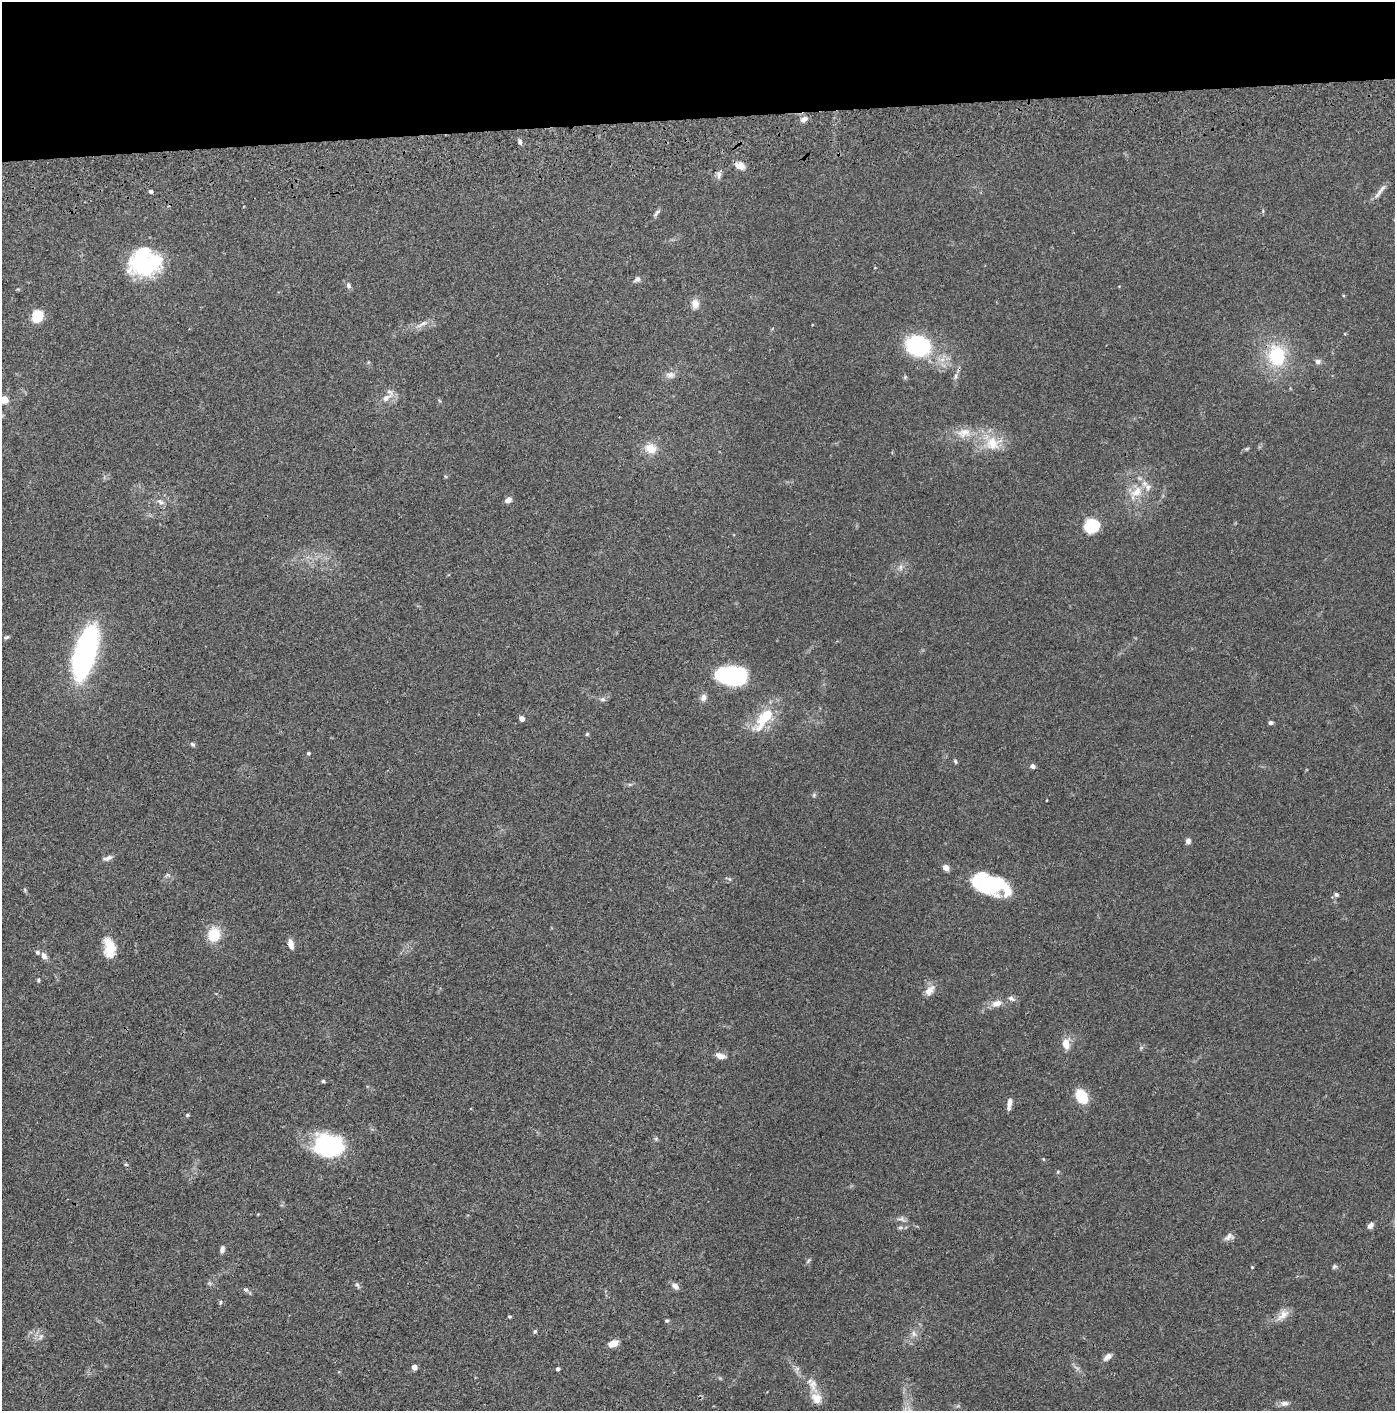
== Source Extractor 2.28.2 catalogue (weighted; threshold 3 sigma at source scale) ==
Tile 2 of 3 x 3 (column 2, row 1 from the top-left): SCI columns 1443-2835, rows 2934-4342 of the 4276 x 4457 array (HDU 1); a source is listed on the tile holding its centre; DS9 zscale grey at full resolution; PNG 1397 x 1413 px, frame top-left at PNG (2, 2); no overlay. Shown black and unused: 8% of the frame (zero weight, under 3 of 4 exposures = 6% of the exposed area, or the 3 px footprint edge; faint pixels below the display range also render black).
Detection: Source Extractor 2.28.2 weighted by HDU 2 'WHT'; one run over the whole footprint, this tile lists its part. Background 0.0841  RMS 0.0061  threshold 0.0273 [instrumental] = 3 sigma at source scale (4.5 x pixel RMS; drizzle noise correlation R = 1.50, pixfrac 1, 0.05/0.05 arcsec/px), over >= 5 px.
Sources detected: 101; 3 inside a brighter object's white glare — not listed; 5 inside a brighter listed object's ellipse — not listed separately; the other 93 listed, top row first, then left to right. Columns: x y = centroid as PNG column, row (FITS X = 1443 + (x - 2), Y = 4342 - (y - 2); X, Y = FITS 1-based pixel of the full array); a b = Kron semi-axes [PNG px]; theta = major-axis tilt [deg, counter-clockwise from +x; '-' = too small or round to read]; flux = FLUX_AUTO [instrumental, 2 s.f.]
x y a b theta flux
804 119 10 7 21 2.7
520 142 7 5 -65 1.6
740 166 14 9 -22 3.9
719 175 12 6 84 2.2
151 191 4 4 - 1.7
1380 191 25 5 52 3.4
656 213 13 4 51 1.6
143 264 34 23 5 53
637 279 8 6 38 1.9
348 285 8 6 -59 1.7
695 304 12 10 -84 4.5
37 316 12 10 70 14
422 324 19 5 31 3.2
918 346 16 13 -12 85
1277 355 20 16 -80 36
1318 361 8 7 - 2.1
670 375 13 8 4 3.1
955 376 9 4 79 1.6
386 398 16 8 30 5.3
4 400 5 5 - 18
964 433 22 13 8 9.8
993 443 25 20 13 17
651 448 17 14 -21 7.9
1246 449 7 4 31 0.91
1136 492 21 11 39 9.9
508 500 7 5 21 2.9
161 502 12 6 -28 2.4
1092 525 15 14 - 19
901 567 7 4 90 1.4
6 637 8 4 23 1
85 653 50 18 74 140
731 676 29 16 -5 63
703 698 9 7 67 2.5
603 699 8 6 13 1.6
522 719 5 4 - 3
764 719 41 15 54 21
1271 723 6 5 - 1.4
587 734 5 5 - 0.74
192 744 7 5 -33 1.1
308 753 4 4 - 1.1
955 761 6 4 -74 0.88
1033 766 6 5 - 2
814 795 6 5 - 0.91
1188 841 6 5 - 2.4
108 858 14 6 20 2.3
946 867 6 6 - 3.7
729 879 6 4 -70 0.8
992 883 33 22 -11 39
25 890 6 4 -72 0.75
1336 895 5 5 - 1.3
214 934 12 10 76 17
291 944 12 6 -77 3.7
109 947 23 12 -81 13
44 956 9 6 -56 2.8
38 980 5 4 - 0.69
929 990 16 9 48 4.9
1011 998 10 6 -21 2
997 1003 15 8 15 5.2
1066 1044 11 8 -82 6.3
720 1056 10 6 -18 4.2
323 1081 4 4 - 1.1
1082 1096 12 9 -62 22
1009 1104 15 5 81 3.1
187 1115 5 4 - 0.74
656 1139 6 4 -18 0.87
329 1145 32 24 -11 50
1043 1159 5 3 - 0.5
1058 1172 5 4 - 0.69
901 1219 12 6 -6 2.2
1370 1226 9 6 46 2.1
900 1227 7 4 1 1.1
1229 1237 13 8 25 2.7
222 1249 8 5 77 2
808 1261 8 3 58 0.89
1252 1267 4 3 - 0.47
1334 1267 6 5 - 1.1
209 1283 7 4 -71 0.94
357 1285 7 5 -31 1.2
675 1286 9 6 -42 2.9
246 1290 7 5 -16 1.2
220 1302 7 3 82 0.74
1283 1315 21 9 39 5.6
509 1316 6 3 7 0.68
667 1321 5 5 - 0.85
535 1331 6 4 74 0.87
914 1334 10 6 -71 2.3
41 1337 10 5 57 1.9
613 1344 10 6 25 5.8
1108 1357 12 6 41 2.8
414 1367 5 5 - 3.3
558 1369 4 4 - 1.2
813 1385 21 10 -74 6.8
1284 1403 11 7 -1 2.7
Isophote crosses this tile's border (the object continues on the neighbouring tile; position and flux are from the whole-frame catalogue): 1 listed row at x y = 4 400